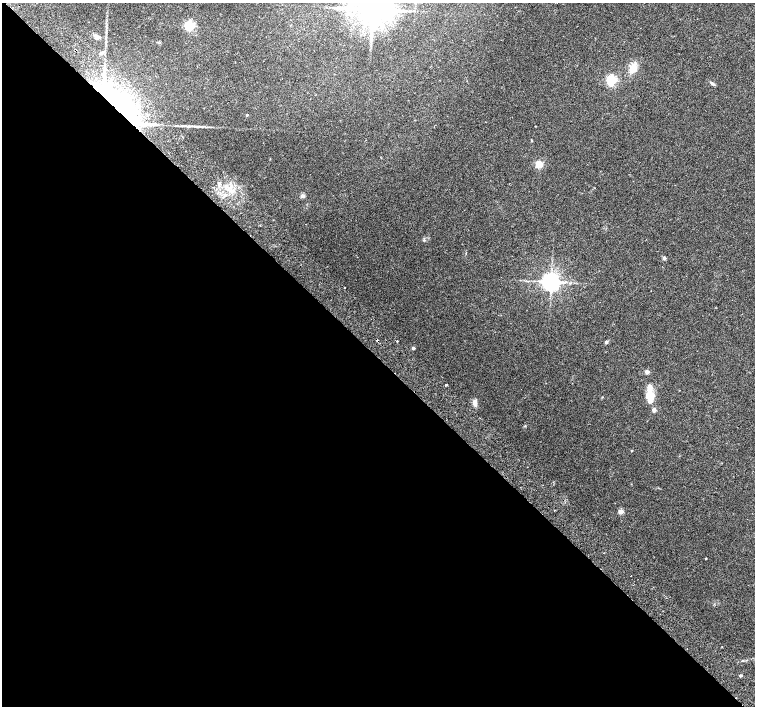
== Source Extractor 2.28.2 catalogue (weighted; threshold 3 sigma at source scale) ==
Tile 9 of 4 x 4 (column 1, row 3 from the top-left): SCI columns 49-1554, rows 1672-3079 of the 6116 x 6093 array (HDU 1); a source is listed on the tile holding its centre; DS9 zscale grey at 2 x 2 block average (1 PNG px = mean of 2 x 2 image px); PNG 757 x 708 px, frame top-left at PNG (2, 3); no overlay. Shown black and unused: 50% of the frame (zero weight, under 2 of 3 exposures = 3% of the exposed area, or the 3 px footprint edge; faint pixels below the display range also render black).
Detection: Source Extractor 2.28.2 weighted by HDU 2 'WHT'; one run over the whole footprint, this tile lists its part. Background 0.05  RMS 0.0057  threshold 0.0257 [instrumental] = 3 sigma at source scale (4.5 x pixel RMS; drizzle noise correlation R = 1.50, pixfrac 1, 0.0396/0.0396 arcsec/px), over >= 5 px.
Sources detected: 44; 1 inside a brighter object's white glare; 2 cosmic-ray / hot-pixel residue — not listed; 4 inside a brighter listed object's ellipse — not listed separately; the other 37 listed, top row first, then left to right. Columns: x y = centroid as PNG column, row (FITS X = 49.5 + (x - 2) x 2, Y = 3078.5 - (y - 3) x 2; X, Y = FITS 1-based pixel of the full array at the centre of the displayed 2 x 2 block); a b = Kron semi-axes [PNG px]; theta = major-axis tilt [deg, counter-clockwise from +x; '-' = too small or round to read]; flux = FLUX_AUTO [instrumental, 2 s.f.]
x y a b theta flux
372 9 8 7 - 4100
405 11 3 3 - 1.6
190 26 3 3 - 170
97 37 6 5 - 7.1
102 52 5 3 - 2.3
633 68 14 8 62 13
612 80 3 3 - 170
713 84 8 3 -41 2.3
116 105 55 17 -39 240
247 115 2 2 - 2.3
190 126 10 2 0 4.1
532 141 3 2 - 0.76
539 164 3 3 - 58
219 184 3 3 - 1.8
226 186 4 3 - 2.5
230 187 10 3 32 6
233 191 4 4 - 3.4
303 196 3 3 - 8
664 258 2 2 - 7.5
551 282 4 4 - 920
345 287 2 2 - 1.7
397 341 2 2 - 3.3
606 342 4 3 - 1.5
413 348 2 2 - 5.3
647 372 2 2 - 10
446 385 2 2 - 1.6
650 390 20 6 -89 15
602 397 3 2 - 0.69
475 403 9 5 -83 5.7
654 410 2 2 - 12
525 426 3 3 - 0.95
632 451 2 2 - 1.3
621 511 3 2 - 22
705 558 2 2 - 1.3
631 576 2 2 - 1.8
742 661 3 2 - 0.88
740 675 3 3 - 1.5
Overlapping masked pixels (flux is a lower limit): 1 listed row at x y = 116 105
Isophote crosses this tile's border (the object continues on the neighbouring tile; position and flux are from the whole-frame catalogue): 1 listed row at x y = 372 9
Diffuse or blended objects may show on this block-average render without a row.